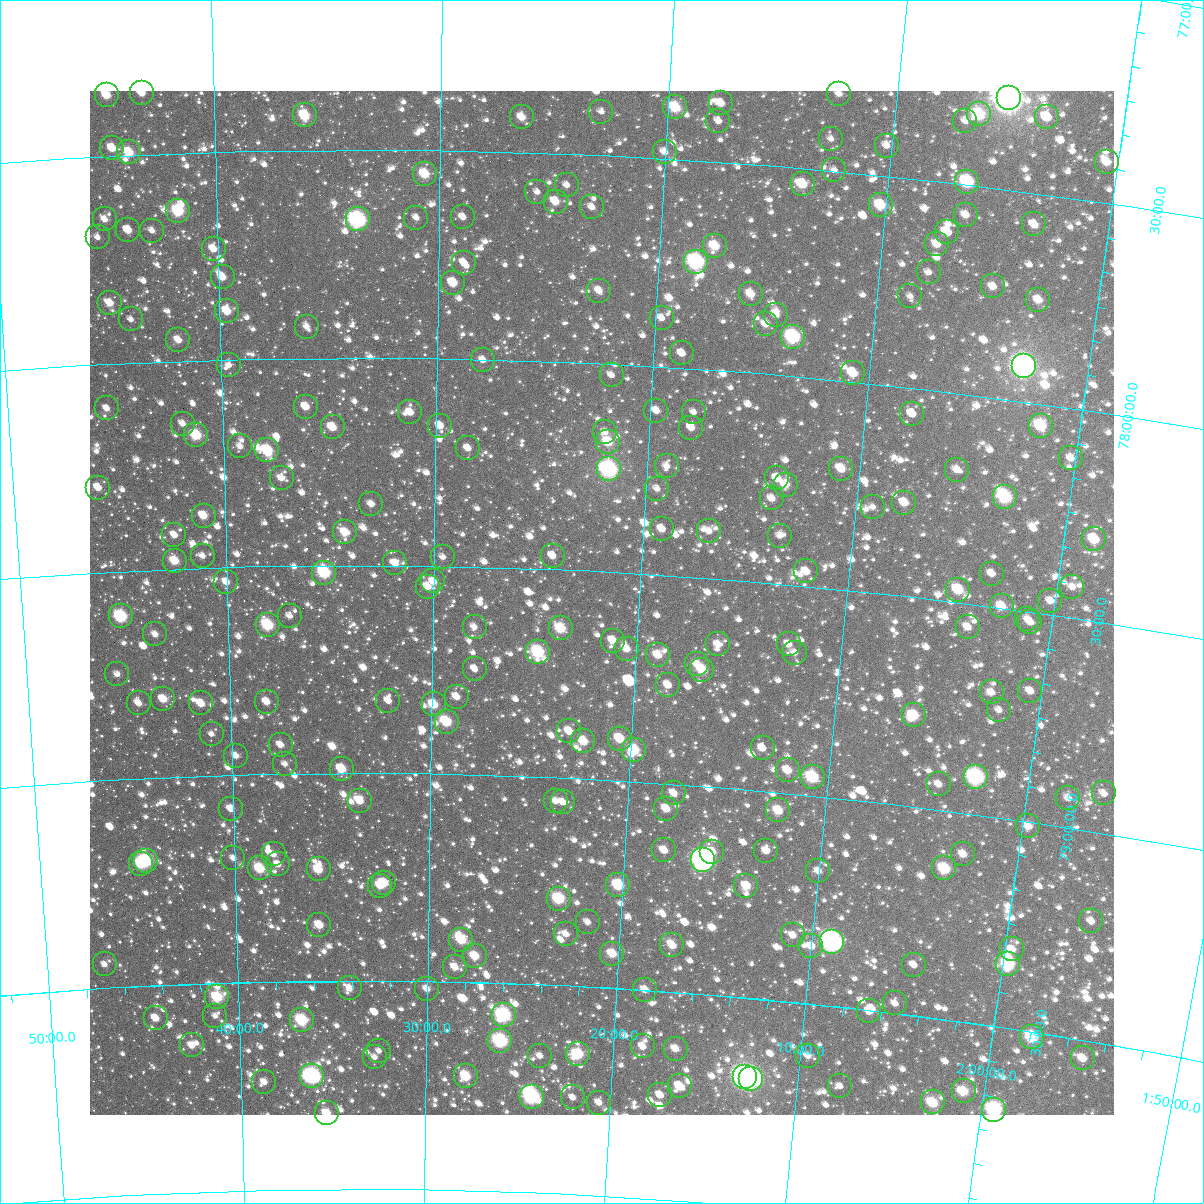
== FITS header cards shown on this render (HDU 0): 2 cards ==
NAXIS1  =                 1024
NAXIS2  =                 1024

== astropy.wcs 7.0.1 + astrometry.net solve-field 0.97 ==
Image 1024 x 1024 px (HDU 0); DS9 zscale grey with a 90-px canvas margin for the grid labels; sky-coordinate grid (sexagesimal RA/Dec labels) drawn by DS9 from the SOLVED WCS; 249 Tycho-2 reference stars matched to detected sources circled (green)
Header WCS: RA---TAN-SIP/DEC--TAN-SIP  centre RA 02:21:49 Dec +78:34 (35.46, +78.57 deg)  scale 8.66 arcsec/px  FOV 147.9' x 147.9'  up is +177 deg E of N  parity flipped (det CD > 0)
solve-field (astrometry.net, Tycho-2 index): VERIFIED the header's WCS against the Tycho-2 star catalogue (verified at 6 index scales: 19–249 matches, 0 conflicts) and refined it, rather than solving blind
Solved WCS: RA---TAN-SIP/DEC--TAN-SIP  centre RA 02:21:49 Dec +78:34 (35.46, +78.57 deg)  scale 8.66 arcsec/px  FOV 147.9' x 147.9'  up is +177 deg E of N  parity flipped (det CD > 0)
The solver's refit moves the header's centre by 0.21 arcsec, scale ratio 1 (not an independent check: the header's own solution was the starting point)
Tycho-2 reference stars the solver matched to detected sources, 249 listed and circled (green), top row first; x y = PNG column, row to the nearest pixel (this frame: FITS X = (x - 90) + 1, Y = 1024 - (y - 91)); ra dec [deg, ICRS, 3 dp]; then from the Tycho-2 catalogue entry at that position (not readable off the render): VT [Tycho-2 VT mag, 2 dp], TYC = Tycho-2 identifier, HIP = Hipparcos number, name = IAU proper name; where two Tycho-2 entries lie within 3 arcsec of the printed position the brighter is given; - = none
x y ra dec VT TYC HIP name
142 93 40.788 +77.352 10.91 4512-2146-1 - -
839 94 33.133 +77.313 11.61 4499-1792-1 - -
107 95 41.175 +77.354 10.11 4512-1094-1 - -
1009 98 31.281 +77.281 5.31 4499-2252-1 9727 -
721 103 34.420 +77.359 10.91 4499-1768-1 - -
675 107 34.915 +77.375 9.48 4499-2102-1 - -
601 112 35.727 +77.395 12.34 4499-2160-1 - -
979 114 31.585 +77.327 9.37 4499-1489-1 - -
305 115 39.003 +77.416 9.62 4499-62-1 - -
522 117 36.604 +77.415 10.72 4499-296-1 - -
1047 117 30.843 +77.315 11.24 4499-1911-1 - -
718 121 34.432 +77.402 11.92 4499-1634-1 - -
965 121 31.725 +77.348 12.26 4499-1806-1 - -
831 139 33.180 +77.422 11.72 4499-2100-1 - -
887 146 32.560 +77.427 11.33 4499-1532-1 - -
112 148 41.139 +77.482 10.59 4512-552-1 - -
129 152 40.959 +77.494 9.78 4512-410-1 - -
665 152 35.004 +77.484 11.30 4499-1719-1 - -
1107 162 30.124 +77.403 10.82 4499-2196-1 - -
834 170 33.113 +77.497 11.86 4499-1601-1 - -
425 174 37.668 +77.557 9.89 4499-630-1 - -
967 182 31.626 +77.492 8.75 4499-2238-1 - -
803 184 33.448 +77.538 10.30 4499-1609-1 - -
567 185 36.077 +77.575 12.50 4499-236-1 - -
537 192 36.404 +77.594 11.83 4499-238-1 - -
556 202 36.195 +77.616 10.94 4499-976-1 - -
881 205 32.557 +77.571 9.73 4499-2021-1 10125 -
592 207 35.786 +77.625 11.77 4499-806-1 - -
178 211 40.434 +77.639 9.12 4512-932-1 12578 -
966 215 31.601 +77.572 12.25 4499-2123-1 - -
463 217 37.231 +77.659 11.54 4499-96-1 - -
416 218 37.756 +77.663 11.83 4499-580-1 - -
105 219 41.263 +77.652 11.26 4512-111-1 - -
358 219 38.418 +77.667 7.74 4499-676-1 11906 -
1034 224 30.831 +77.575 10.88 4499-1475-1 - -
128 230 41.004 +77.681 11.05 4512-2454-1 - -
152 231 40.735 +77.685 11.28 4512-728-1 - -
947 232 31.790 +77.619 10.86 4499-2085-1 - -
98 237 41.352 +77.694 12.40 4512-718-1 - -
937 244 31.884 +77.651 10.82 4499-1741-1 - -
715 246 34.378 +77.702 10.04 4499-1747-1 - -
214 249 40.050 +77.733 10.77 4512-57-1 - -
696 262 34.576 +77.743 7.81 4499-1478-1 10750 -
464 263 37.211 +77.769 11.37 4499-208-1 - -
929 272 31.943 +77.720 12.00 4499-1749-1 - -
223 277 39.955 +77.802 11.00 4499-212-1 - -
453 283 37.328 +77.818 10.35 4499-358-1 - -
993 286 31.202 +77.735 11.03 4499-1574-1 - -
599 291 35.662 +77.825 10.93 4499-518-1 - -
751 294 33.931 +77.811 10.45 4499-2019-1 - -
910 296 32.125 +77.781 12.04 4499-2101-1 - -
1038 300 30.671 +77.754 10.78 4499-1965-1 - -
110 303 41.252 +77.854 10.47 4512-2261-1 - -
227 311 39.914 +77.884 10.37 4499-906-1 - -
776 315 33.625 +77.856 11.27 4499-1396-1 - -
662 318 34.931 +77.884 11.88 4499-1775-1 - -
131 319 41.021 +77.896 12.22 4512-2509-1 - -
766 324 33.736 +77.880 11.03 4499-1328-1 - -
307 327 39.003 +77.925 11.96 4499-586-1 - -
793 337 33.411 +77.905 8.53 4499-1722-1 10371 -
178 340 40.484 +77.950 10.92 4512-1671-1 - -
682 353 34.671 +77.965 11.57 4499-1362-1 - -
483 360 36.967 +78.002 11.62 4499-72-1 - -
229 365 39.905 +78.014 11.94 4499-548-1 - -
1024 366 30.738 +77.916 6.17 4499-2251-1 9568 -
853 373 32.686 +77.979 10.30 4499-2170-1 - -
612 375 35.471 +78.027 11.94 4499-338-1 - -
306 407 39.023 +78.118 10.79 4499-661-1 - -
107 408 41.347 +78.107 11.61 4512-803-1 - -
656 411 34.928 +78.106 11.19 4499-1280-1 - -
410 412 37.801 +78.131 11.18 4499-543-1 - -
694 412 34.492 +78.104 12.19 4499-1686-1 - -
912 414 31.956 +78.062 11.73 4499-1671-1 - -
183 424 40.468 +78.151 11.52 4512-727-1 - -
440 426 37.451 +78.162 11.23 4499-573-1 - -
1041 426 30.452 +78.053 9.47 4499-1582-1 - -
333 427 38.712 +78.167 10.35 4499-527-1 - -
691 428 34.510 +78.142 11.22 4499-1577-1 - -
605 432 35.512 +78.165 12.20 4499-297-1 - -
196 435 40.317 +78.180 9.40 4512-1837-1 12535 -
608 442 35.469 +78.188 10.01 4499-793-1 - -
240 446 39.801 +78.210 11.84 4499-433-1 - -
468 448 37.118 +78.216 11.34 4499-221-1 - -
267 450 39.483 +78.221 9.43 4499-927-1 - -
1071 458 30.053 +78.120 12.16 4499-2213-1 - -
667 466 34.766 +78.238 11.59 4499-1900-1 - -
609 469 35.446 +78.254 7.55 4499-517-1 - -
841 469 32.714 +78.211 10.57 4499-1371-1 - -
957 470 31.359 +78.183 11.27 4499-1545-1 - -
282 478 39.318 +78.288 11.58 4499-253-1 - -
777 478 33.454 +78.248 11.17 4499-1971-1 - -
786 485 33.348 +78.261 10.49 4499-1407-1 - -
98 488 41.498 +78.296 10.89 4512-1327-1 - -
657 489 34.865 +78.294 11.78 4499-817-1 - -
1005 497 30.755 +78.235 8.86 4499-1726-1 - -
772 498 33.498 +78.297 11.21 4499-1394-1 - -
904 503 31.929 +78.277 11.06 4499-2163-1 - -
371 504 38.259 +78.352 11.45 4499-321-1 - -
873 507 32.297 +78.295 12.21 4499-1787-1 - -
204 516 40.258 +78.374 10.48 4512-827-1 - -
662 529 34.777 +78.390 11.12 4499-317-1 - -
709 531 34.215 +78.387 11.45 4499-1640-1 - -
345 532 38.568 +78.420 10.48 4499-591-1 - -
174 535 40.616 +78.418 11.20 4512-497-1 - -
780 536 33.365 +78.386 12.44 4499-1476-1 - -
1094 539 29.641 +78.305 10.02 4498-721-1 - -
203 556 40.286 +78.471 12.00 4512-1245-1 - -
553 556 36.071 +78.467 11.78 4499-525-1 - -
443 557 37.392 +78.479 12.02 4499-271-1 - -
175 561 40.625 +78.480 10.18 4512-421-1 - -
395 563 37.967 +78.495 11.21 4499-1041-1 - -
806 571 33.013 +78.465 11.02 4499-1644-1 - -
324 573 38.822 +78.517 8.76 4499-113-1 12045 -
992 574 30.792 +78.421 11.45 4499-1150-1 - -
433 581 37.501 +78.537 11.02 4499-171-1 - -
226 582 40.008 +78.535 11.02 4512-435-1 - -
428 587 37.569 +78.550 11.44 4499-269-1 - -
1072 587 29.816 +78.426 12.55 4498-303-1 - -
958 590 31.170 +78.469 9.71 4499-1463-1 - -
1050 601 30.052 +78.467 11.29 4499-1414-1 - -
1002 606 30.626 +78.496 10.44 4499-1246-1 - -
121 616 41.306 +78.608 8.64 4512-311-1 12851 -
290 616 39.245 +78.620 11.74 4499-157-1 - -
1027 619 30.299 +78.517 11.87 4499-1318-1 - -
1030 622 30.254 +78.524 11.79 4499-1312-1 - -
268 625 39.519 +78.641 9.13 4499-939-1 - -
475 627 36.990 +78.645 11.51 4499-963-1 - -
968 627 30.997 +78.556 11.03 4499-1551-1 - -
561 628 35.939 +78.641 9.60 4499-147-1 - -
155 634 40.896 +78.655 11.41 4512-1495-1 - -
613 641 35.293 +78.665 11.18 4499-67-1 - -
718 644 34.008 +78.658 11.16 4499-2007-1 - -
789 644 33.146 +78.643 11.33 4499-1870-1 - -
627 649 35.119 +78.683 10.91 4499-361-1 - -
538 652 36.203 +78.700 8.94 4499-489-1 11247 -
795 653 33.061 +78.662 12.62 4499-1500-1 - -
658 655 34.730 +78.693 10.67 4499-899-1 - -
697 664 34.247 +78.708 10.98 4499-275-1 - -
475 669 36.975 +78.746 11.61 4499-31-1 - -
702 670 34.174 +78.721 9.84 4499-969-1 - -
117 674 41.385 +78.747 12.04 4512-5-1 - -
668 685 34.583 +78.764 11.24 4503-1727-1 - -
1030 691 30.139 +78.688 11.10 4499-1815-1 - -
992 692 30.607 +78.705 11.13 4499-1720-1 - -
457 697 37.192 +78.814 11.21 4503-1400-1 - -
163 699 40.831 +78.812 10.53 4516-1388-1 - -
388 701 38.037 +78.825 11.58 4503-1657-1 - -
267 702 39.548 +78.826 10.90 4503-1538-1 - -
139 703 41.138 +78.819 11.09 4516-1690-1 - -
201 703 40.364 +78.826 10.55 4516-1260-1 - -
434 704 37.477 +78.833 10.11 4503-1262-1 - -
999 710 30.488 +78.744 11.52 4499-1152-1 - -
914 715 31.526 +78.783 9.60 4503-1783-1 9803 -
447 722 37.305 +78.875 9.54 4503-924-1 11577 -
569 731 35.776 +78.888 10.85 4503-1428-1 - -
212 734 40.246 +78.900 11.96 4516-1370-1 - -
620 739 35.141 +78.900 9.99 4503-1006-1 - -
583 741 35.594 +78.910 10.09 4503-1515-1 - -
281 745 39.384 +78.930 11.00 4503-1196-1 - -
763 748 33.354 +78.898 12.14 4503-1837-1 - -
634 750 34.954 +78.925 9.49 4503-1490-1 - -
236 756 39.950 +78.954 11.26 4503-1569-1 - -
285 764 39.333 +78.976 12.07 4503-1441-1 - -
342 769 38.620 +78.990 9.94 4503-1745-1 - -
788 770 33.013 +78.946 10.58 4503-2015-1 - -
813 777 32.696 +78.956 9.02 4503-1939-1 - -
976 777 30.665 +78.911 7.98 4503-1883-1 9544 -
939 784 31.112 +78.940 11.36 4503-1929-1 - -
674 793 34.424 +79.022 11.44 4503-1669-1 - -
1104 793 29.046 +78.906 11.83 4502-437-1 - -
1068 798 29.481 +78.930 11.29 4502-1497-1 - -
360 801 38.393 +79.066 10.54 4503-1432-1 - -
556 801 35.908 +79.057 11.72 4503-1407-1 - -
563 802 35.816 +79.059 12.43 4503-850-1 - -
231 809 40.031 +79.081 11.14 4516-1468-1 - -
666 809 34.505 +79.061 10.81 4503-1610-1 - -
778 810 33.087 +79.044 10.10 4503-2119-1 - -
1028 826 29.925 +79.012 10.98 4502-905-1 - -
664 850 34.492 +79.161 11.40 4503-1218-1 - -
766 851 33.193 +79.144 11.23 4503-2033-1 - -
712 852 33.880 +79.157 10.75 4503-1630-1 - -
274 854 39.498 +79.193 11.69 4503-704-1 - -
963 854 30.692 +79.099 11.13 4503-2067-1 - -
233 858 40.015 +79.200 12.11 4516-1378-1 - -
703 860 33.986 +79.179 7.09 4503-1558-1 10560 -
146 861 41.143 +79.199 8.74 4516-1246-1 12805 -
141 864 41.207 +79.205 9.63 4516-540-1 - -
278 864 39.446 +79.217 11.12 4503-1639-1 - -
260 868 39.677 +79.227 9.55 4503-1751-1 - -
944 868 30.906 +79.139 9.34 4503-1841-1 - -
319 869 38.921 +79.231 10.12 4503-490-1 - -
818 871 32.506 +79.180 11.39 4503-2171-1 - -
384 883 38.083 +79.264 10.22 4503-656-1 - -
618 885 35.054 +79.252 9.78 4503-420-1 - -
380 886 38.132 +79.271 10.46 4503-1683-1 - -
746 886 33.408 +79.232 10.38 4503-1605-1 - -
559 899 35.814 +79.292 9.07 4503-1066-1 - -
1091 921 28.946 +79.214 11.50 4502-427-1 - -
588 922 35.427 +79.345 11.48 4503-934-1 - -
319 925 38.920 +79.365 10.46 4503-1473-1 - -
566 934 35.705 +79.376 11.62 4503-1256-1 - -
793 935 32.748 +79.340 11.56 4503-2001-1 - -
461 940 37.064 +79.399 9.76 4503-1496-1 - -
832 942 32.234 +79.346 7.05 4503-2063-1 - -
672 945 34.305 +79.388 10.46 4503-696-1 - -
811 946 32.497 +79.362 11.61 4503-1969-1 - -
1012 949 29.902 +79.310 10.67 4502-1299-1 - -
612 954 35.082 +79.417 10.20 4503-132-1 - -
475 956 36.881 +79.437 10.09 4503-204-1 - -
105 964 41.743 +79.442 12.00 4516-756-1 - -
1008 964 29.925 +79.347 8.78 4502-127-1 - -
914 965 31.142 +79.379 11.34 4503-2285-1 - -
455 967 37.143 +79.464 11.06 4503-966-1 - -
350 988 38.525 +79.516 11.27 4503-74-1 - -
427 989 37.506 +79.518 11.19 4503-774-1 - -
645 990 34.625 +79.499 10.69 4503-242-1 - -
217 997 40.281 +79.534 9.20 4516-414-1 - -
895 1003 31.324 +79.477 12.39 4503-2186-1 - -
869 1011 31.650 +79.503 10.99 4503-2293-1 - -
504 1015 36.480 +79.576 8.20 4503-48-1 11341 -
215 1016 40.317 +79.579 11.92 4516-212-1 - -
156 1018 41.108 +79.578 10.50 4516-760-1 - -
302 1020 39.166 +79.594 8.91 4503-784-1 - -
1032 1037 29.474 +79.512 9.01 4502-1869-1 - -
500 1041 36.512 +79.640 8.18 4503-416-1 - -
192 1045 40.644 +79.647 11.07 4516-596-1 - -
643 1046 34.608 +79.636 11.24 4503-388-1 - -
676 1049 34.167 +79.636 10.79 4503-1396-1 - -
379 1051 38.134 +79.668 12.00 4503-1208-1 - -
578 1054 35.466 +79.663 9.37 4503-912-1 - -
540 1056 35.977 +79.672 11.46 4503-206-1 - -
808 1056 32.395 +79.625 11.95 4503-2044-1 - -
375 1057 38.194 +79.684 11.60 4503-1718-1 - -
1083 1058 28.768 +79.543 10.45 4502-1662-1 - -
312 1076 39.033 +79.729 7.56 4503-6-1 12121 -
466 1076 36.963 +79.727 9.62 4503-660-1 - -
745 1077 33.208 +79.692 6.47 4503-1788-1 10309 -
751 1079 33.122 +79.693 7.15 4503-2294-1 10285 -
264 1082 39.682 +79.740 11.21 4503-1625-1 - -
680 1086 34.076 +79.724 11.35 4503-1579-1 - -
840 1086 31.922 +79.689 12.20 4503-2204-1 - -
964 1091 30.271 +79.665 9.92 4503-1766-1 - -
660 1095 34.328 +79.749 11.12 4503-352-1 - -
532 1097 36.064 +79.771 7.97 4503-1533-1 11202 -
573 1097 35.506 +79.768 11.64 4503-814-1 - -
933 1102 30.660 +79.702 9.68 4503-1864-1 - -
599 1103 35.151 +79.777 11.37 4503-534-1 - -
994 1110 29.823 +79.698 8.14 4502-1402-1 9279 -
327 1113 38.841 +79.818 10.83 4503-1040-1 - -